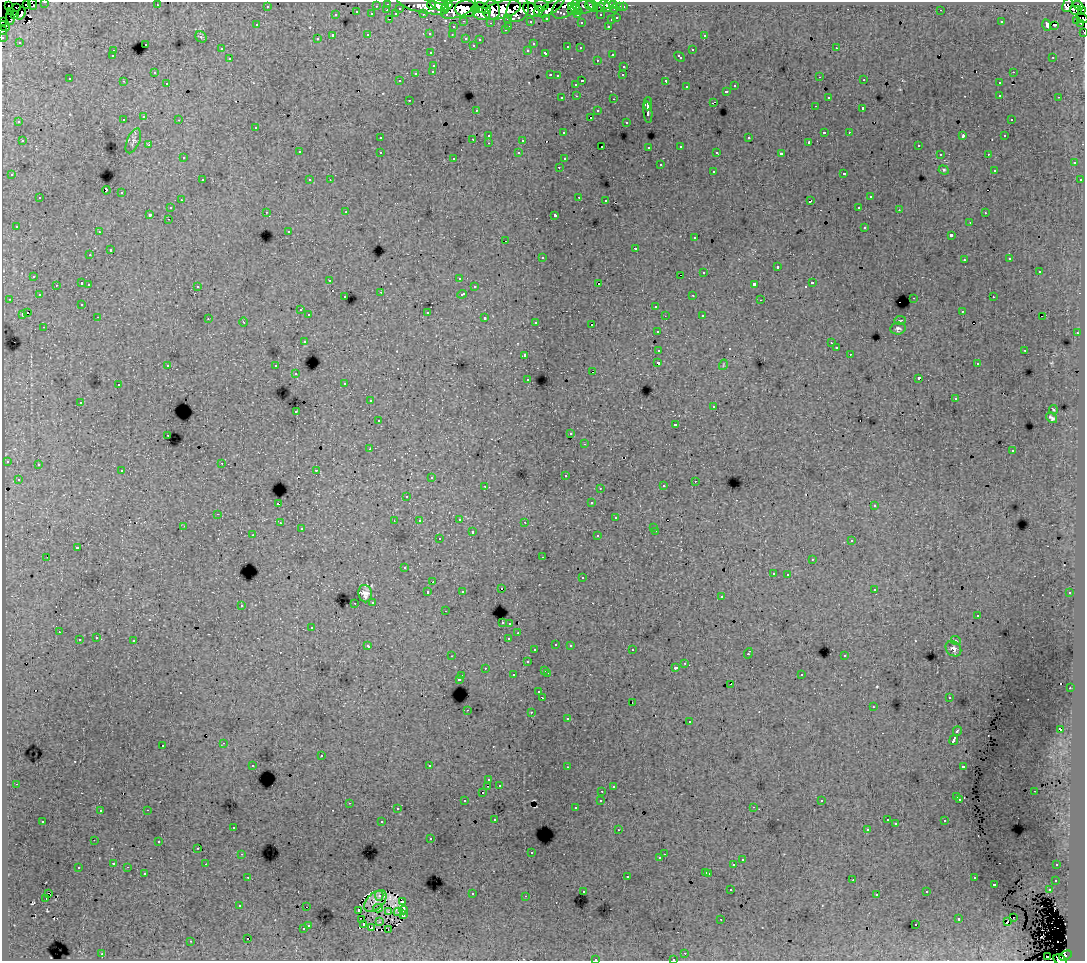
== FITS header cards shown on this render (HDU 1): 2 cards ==
NAXIS1  =                 1083
NAXIS2  =                  959

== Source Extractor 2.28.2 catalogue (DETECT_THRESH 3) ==
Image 1083 x 959 px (HDU 1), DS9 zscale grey, 1 PNG px = 1 image px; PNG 1087 x 963 px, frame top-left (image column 1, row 959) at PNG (2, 2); each listed source drawn as its Kron ellipse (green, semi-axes under 4 px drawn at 4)
Background 277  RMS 1.6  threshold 4.8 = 3 sigma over >= 5 px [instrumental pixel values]
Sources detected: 547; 9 with non-positive FLUX_AUTO (blend fragments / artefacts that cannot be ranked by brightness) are neither listed nor drawn; of the other 538, the 500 brightest by FLUX_AUTO listed and drawn (38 fainter detections omitted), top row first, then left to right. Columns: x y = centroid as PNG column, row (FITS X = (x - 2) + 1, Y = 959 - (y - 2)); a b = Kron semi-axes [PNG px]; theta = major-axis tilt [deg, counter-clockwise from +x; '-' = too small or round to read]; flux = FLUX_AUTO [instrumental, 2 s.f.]
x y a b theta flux
45 2 3 2 - 3900
32 4 6 2 -68 2600
388 4 3 3 - 6500
609 4 8 4 62 10000
614 4 3 3 - 6900
8 5 2 2 - 3000
26 5 4 2 - 4100
157 5 3 2 - 180
423 5 26 7 -13 100000
431 5 4 4 - 60000
440 5 10 5 -26 87000
541 5 7 5 -2 55000
575 5 5 3 - 14000
589 5 5 3 - 8400
593 5 7 3 -54 7200
605 5 5 3 - 13000
1068 5 7 4 68 93000
1078 5 6 4 -39 13000
267 6 3 3 - 2400
376 6 3 2 - 1400
447 6 6 4 39 81000
17 7 4 2 - 3000
459 7 19 9 24 170000
552 7 16 5 37 59000
565 7 15 9 38 20000
584 7 11 6 6 4400
600 7 5 2 - 3400
620 7 3 3 - 2400
623 7 3 3 - 2300
400 8 3 3 - 1400
483 8 9 4 -27 82000
466 9 10 8 -5 180000
476 9 4 4 - 66000
518 9 13 10 61 110000
575 9 8 3 -37 3800
615 9 3 3 - 8100
387 10 3 2 - 510
491 10 9 9 - 100000
502 10 19 8 15 290000
531 10 9 6 -37 100000
572 10 4 3 - 4500
941 10 3 2 - 150
1082 10 3 3 - 110000
11 11 2 2 - 6500
539 11 5 4 - 33000
1076 11 6 3 -17 120000
357 12 3 2 - 630
21 13 6 3 71 5900
15 14 3 3 - 8000
372 14 3 3 - 1800
396 14 4 3 - 1600
423 14 3 2 - 2400
482 14 9 6 -15 67000
336 15 3 3 - 760
577 15 4 3 - 2400
601 15 3 3 - 3100
10 18 7 3 -86 6100
508 18 3 3 - 1100
546 18 3 3 - 2400
617 18 3 3 - 920
1082 18 6 3 -25 11000
389 19 3 2 - 460
611 20 3 3 - 790
1076 20 3 3 - 5000
464 21 3 2 - 740
530 21 3 3 - 1800
2 22 2 2 - 6800
581 22 3 3 - 200
1001 22 2 2 - 120
490 23 3 2 - 200
1081 23 4 3 - 3500
257 25 3 3 - 300
1047 25 6 3 -72 580
1054 25 3 2 - 260
4 26 6 3 -34 12000
509 26 3 2 - 630
608 26 3 2 - 680
453 27 3 3 - 650
505 30 3 3 - 370
3 31 4 3 - 7000
1084 32 3 2 - 2700
430 33 3 3 - 380
368 35 3 3 - 880
452 35 3 3 - 210
704 35 3 3 - 480
333 36 3 3 - 2600
3 37 3 2 - 4300
201 37 6 5 - 200
466 38 3 3 - 650
317 39 3 3 - 340
480 39 3 3 - 360
19 42 3 3 - 180
145 44 3 3 - 700
533 44 3 3 - 280
473 45 3 3 - 310
568 47 3 3 - 750
580 48 3 3 - 330
836 48 3 2 - 450
221 49 3 3 - 340
528 50 3 3 - 380
692 50 3 3 - 890
113 51 3 3 - 530
431 53 3 3 - 400
546 53 4 3 - 930
612 54 3 3 - 620
112 56 3 3 - 310
680 57 6 3 -44 730
1053 57 3 2 - 200
230 59 3 3 - 590
597 60 3 2 - 370
434 65 3 3 - 600
624 66 3 3 - 510
433 71 3 3 - 480
154 72 3 3 - 270
1013 72 3 2 - 540
416 73 3 3 - 950
550 75 3 2 - 960
623 75 3 3 - 250
557 76 3 3 - 140
820 77 2 2 - 250
70 79 3 3 - 320
864 80 3 2 - 250
123 81 2 2 - 97
400 81 3 2 - 120
582 81 3 2 - 1100
666 81 3 3 - 1800
167 83 3 2 - 380
999 83 3 3 - 500
576 84 3 3 - 470
735 86 3 3 - 610
686 87 3 3 - 620
726 91 3 3 - 740
1000 95 3 2 - 530
577 96 3 2 - 510
828 97 3 3 - 510
1059 97 3 2 - 330
562 98 3 3 - 430
614 99 3 2 - 870
409 100 3 2 - 370
713 103 4 2 - 620
648 104 6 2 88 4200
815 106 3 2 - 170
863 108 3 3 - 1800
476 110 3 3 - 280
598 111 3 3 - 450
648 112 11 3 -83 4800
144 117 3 3 - 480
591 117 3 2 - 260
1011 119 3 2 - 230
123 120 3 3 - 450
179 120 3 2 - 430
19 122 3 3 - 270
626 122 3 2 - 210
256 127 3 3 - 510
824 132 3 3 - 1500
849 132 2 2 - 300
564 133 3 3 - 250
489 135 3 3 - 460
963 136 4 2 - 1000
1004 136 3 3 - 240
380 138 3 3 - 380
749 138 3 3 - 820
473 139 3 2 - 570
523 140 3 3 - 1600
22 141 3 2 - 480
133 141 13 6 67 430
809 142 3 3 - 260
489 143 3 2 - 480
149 145 3 2 - 240
918 145 3 3 - 390
602 146 2 2 - 170
681 146 3 3 - 350
649 147 3 3 - 280
299 152 3 3 - 610
380 152 3 3 - 570
717 152 3 3 - 270
519 153 3 3 - 350
781 154 4 3 - 4000
940 154 3 2 - 220
988 154 3 2 - 280
183 158 3 3 - 330
454 158 3 3 - 310
564 159 3 3 - 150
1074 163 3 3 - 560
660 165 3 3 - 870
559 167 3 2 - 430
944 170 5 4 - 170
994 170 3 3 - 170
713 171 3 3 - 610
844 173 3 3 - 890
12 175 3 3 - 400
202 180 3 2 - 550
310 180 3 3 - 320
330 180 3 2 - 98
1080 180 3 3 - 460
106 190 4 3 - 1700
122 193 3 3 - 920
579 197 3 2 - 720
870 197 3 3 - 720
40 198 3 3 - 580
181 200 3 2 - 410
606 200 3 2 - 260
810 201 4 3 - 1100
859 207 3 2 - 310
170 208 3 3 - 530
899 210 3 2 - 200
266 212 3 2 - 450
346 212 3 2 - 370
985 213 3 2 - 240
150 214 3 3 - 2200
555 215 4 3 - 3200
168 219 3 2 - 240
970 222 3 2 - 230
16 226 3 3 - 280
865 227 3 3 - 800
289 231 3 3 - 230
99 232 3 2 - 370
951 235 3 3 - 2100
694 238 3 3 - 350
506 241 3 2 - 300
636 248 3 3 - 1200
110 250 3 3 - 1100
90 255 3 2 - 360
542 257 3 3 - 430
1010 259 3 3 - 260
964 260 3 3 - 350
777 267 3 3 - 1100
1039 271 3 3 - 930
704 272 3 3 - 740
680 275 3 2 - 4900
34 276 3 3 - 480
459 278 3 3 - 240
330 280 3 2 - 190
82 283 3 3 - 1400
812 283 3 3 - 1100
89 284 3 3 - 500
599 284 3 3 - 950
754 284 4 3 - 3100
56 285 3 3 - 390
197 286 3 3 - 470
474 287 3 3 - 370
381 292 3 3 - 110
462 294 5 3 - 770
39 295 3 3 - 310
693 295 3 2 - 410
345 297 3 3 - 220
993 297 3 2 - 330
914 298 3 2 - 870
9 299 3 2 - 380
761 300 2 2 - 99
82 304 3 3 - 220
656 306 3 3 - 800
300 310 3 2 - 310
962 311 3 3 - 310
427 312 3 3 - 830
27 313 3 3 - 910
22 314 3 3 - 1200
309 315 3 3 - 470
702 315 3 3 - 460
665 316 2 2 - 98
98 317 3 2 - 310
1042 317 2 2 - 190
485 318 3 3 - 760
208 319 3 3 - 130
900 320 5 3 - 120
244 322 4 3 - 95
536 322 3 3 - 410
592 325 3 3 - 1300
44 327 3 2 - 360
898 329 8 6 8 280
657 331 3 3 - 440
1077 333 3 2 - 460
304 341 3 3 - 590
831 343 3 2 - 100
836 348 3 3 - 390
659 350 4 3 - 1400
1025 350 3 3 - 830
850 354 3 2 - 210
525 355 3 3 - 490
658 363 4 3 - 2600
977 364 3 3 - 240
168 365 3 3 - 590
723 365 5 3 - 94
276 366 3 3 - 650
593 372 3 2 - 450
296 374 3 2 - 360
919 378 4 3 - 2700
528 379 3 3 - 260
345 383 3 3 - 290
118 385 3 2 - 470
955 399 3 3 - 270
370 401 3 2 - 390
80 402 3 2 - 380
714 406 3 2 - 400
1053 409 4 2 - 120
296 411 3 3 - 250
1052 418 6 3 -36 290
378 421 3 3 - 290
675 424 3 3 - 280
571 434 3 3 - 340
168 435 3 2 - 360
585 444 3 3 - 210
370 449 3 2 - 190
1012 451 3 3 - 330
7 461 3 3 - 420
222 463 2 2 - 170
38 464 3 3 - 430
316 470 3 3 - 540
122 471 3 3 - 410
565 475 3 3 - 380
431 478 4 3 - 260
18 479 3 3 - 340
695 481 3 2 - 280
485 486 3 2 - 350
663 486 3 3 - 350
600 488 3 2 - 180
407 496 3 3 - 270
591 503 3 3 - 340
278 504 3 3 - 1700
874 506 3 3 - 340
218 514 3 2 - 520
616 518 3 3 - 630
459 519 3 3 - 500
394 521 3 2 - 110
419 521 3 3 - 200
525 522 3 2 - 220
280 523 3 2 - 400
184 526 4 3 - 110
654 527 3 3 - 250
301 529 3 3 - 240
656 531 3 2 - 400
472 532 3 3 - 890
253 535 3 2 - 260
598 536 3 3 - 460
439 539 3 3 - 510
852 541 3 3 - 530
77 548 4 3 - 1400
47 557 2 2 - 250
543 557 3 2 - 170
812 559 2 2 - 91
405 568 3 3 - 190
773 573 3 3 - 420
788 574 3 2 - 460
582 578 3 3 - 570
433 582 2 2 - 280
501 589 3 2 - 230
874 589 3 3 - 420
462 591 3 3 - 260
428 592 3 3 - 580
1070 593 3 3 - 360
365 594 8 6 -81 680
721 597 3 3 - 460
373 602 3 3 - 400
355 603 3 2 - 300
241 605 3 3 - 580
445 611 3 2 - 170
978 615 3 2 - 190
502 622 3 3 - 650
510 623 3 3 - 560
312 627 3 3 - 430
59 632 3 2 - 300
518 633 3 2 - 230
96 638 3 2 - 360
509 638 3 3 - 1000
79 640 3 3 - 1100
134 641 3 3 - 1400
956 641 5 3 - 100
556 644 3 2 - 370
570 645 3 3 - 430
368 646 4 3 - 550
953 649 9 7 -43 430
535 650 3 3 - 350
632 650 3 2 - 430
748 653 5 3 - 1200
452 656 3 2 - 100
845 656 3 3 - 620
527 662 3 3 - 700
685 663 3 2 - 520
485 668 3 2 - 420
675 668 3 3 - 500
545 670 3 3 - 650
547 673 3 2 - 830
801 674 3 3 - 500
513 675 3 3 - 410
462 676 3 2 - 520
459 679 4 3 - 850
731 684 3 2 - 330
1070 688 2 2 - 310
539 692 3 3 - 380
542 697 4 3 - 1500
949 697 3 2 - 280
632 702 2 2 - 110
873 707 3 2 - 290
467 710 2 2 - 570
531 712 3 2 - 630
568 719 3 3 - 210
690 722 3 3 - 660
1060 729 4 3 - 1900
957 731 5 3 - 1600
954 740 5 3 - 5800
224 743 3 2 - 480
163 745 3 3 - 630
321 756 3 3 - 960
253 765 3 3 - 440
430 766 3 3 - 3500
963 766 4 3 - 1200
567 767 3 2 - 260
489 780 3 3 - 340
16 784 3 2 - 310
499 785 3 3 - 340
488 786 3 2 - 250
613 787 3 2 - 140
602 791 3 2 - 390
1034 791 3 2 - 230
482 793 3 3 - 300
957 797 3 3 - 780
960 799 3 3 - 360
601 800 3 3 - 400
465 801 3 3 - 450
822 801 3 3 - 200
349 803 3 2 - 550
753 807 3 2 - 290
575 808 3 3 - 290
397 809 3 3 - 390
147 810 3 2 - 840
100 811 3 2 - 400
495 819 3 3 - 270
887 820 3 3 - 210
43 821 3 2 - 310
945 821 3 3 - 660
382 822 3 3 - 1600
896 824 3 2 - 110
233 827 3 3 - 380
867 829 3 3 - 270
618 830 3 2 - 190
431 839 3 2 - 280
94 840 3 2 - 110
159 841 3 3 - 460
198 848 3 2 - 110
531 853 3 3 - 250
242 854 3 2 - 410
664 854 2 2 - 240
660 858 3 3 - 360
742 860 3 3 - 570
114 863 3 3 - 330
206 864 2 2 - 260
734 865 3 3 - 1900
1057 865 3 2 - 350
128 867 3 2 - 510
78 868 3 3 - 810
706 872 3 3 - 850
144 873 3 3 - 600
709 873 3 3 - 760
627 876 3 3 - 930
248 877 3 2 - 360
974 878 3 3 - 650
853 880 2 2 - 92
1056 880 3 3 - 480
994 884 3 3 - 1200
731 890 3 2 - 340
1049 890 3 3 - 420
583 891 3 3 - 410
927 892 3 3 - 470
48 893 3 2 - 270
472 894 3 3 - 990
877 894 3 3 - 220
379 896 5 3 - 140
526 896 3 2 - 150
46 899 3 2 - 630
375 901 13 8 41 280
402 902 4 3 - 89
240 906 3 3 - 240
306 907 3 2 - 320
378 908 5 3 - 210
358 910 3 2 - 160
403 910 4 3 - 210
388 912 4 2 - 120
398 912 4 3 - 160
403 915 3 3 - 260
1013 918 2 2 - 440
721 919 2 2 - 96
959 919 3 3 - 760
361 920 2 2 - 180
379 922 3 3 - 110
1007 922 4 2 - 250
308 925 3 3 - 690
364 925 3 2 - 230
916 925 3 2 - 340
371 928 3 2 - 210
303 929 3 3 - 740
388 929 3 2 - 180
248 939 3 3 - 1000
191 941 3 2 - 120
685 953 3 2 - 360
102 954 3 2 - 790
1066 955 7 4 27 56000
1047 956 2 2 - 650
595 959 3 3 - 740
673 959 3 2 - 230
1060 960 7 5 -33 44000
At the frame edge (FLAGS 8, measured only in part): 12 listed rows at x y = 45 2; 32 4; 1082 10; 1082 18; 2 22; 4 26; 3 31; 1084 32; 3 37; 595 959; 673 959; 1060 960
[38 fainter detections neither listed nor drawn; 9 non-positive-flux detections neither listed nor drawn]